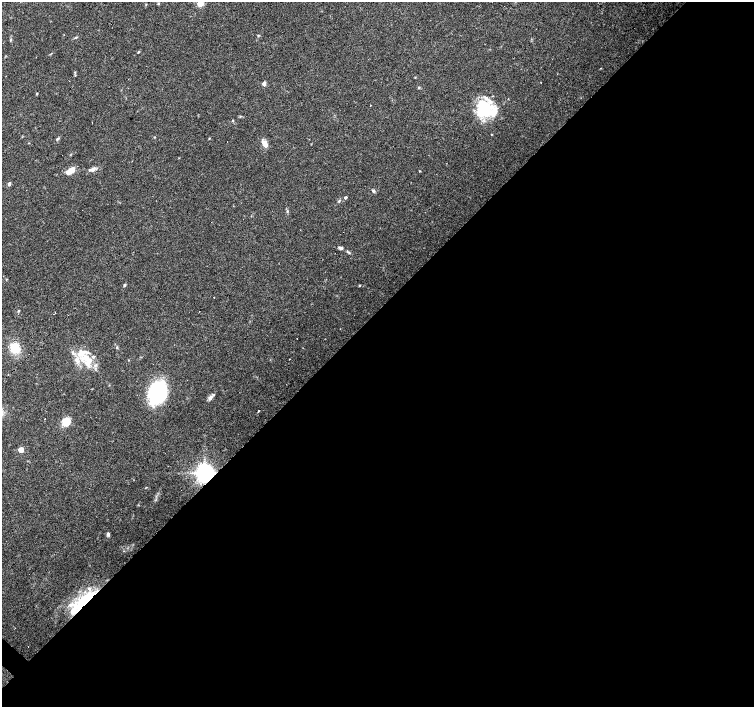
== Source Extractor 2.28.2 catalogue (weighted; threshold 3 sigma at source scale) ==
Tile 12 of 4 x 4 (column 4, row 3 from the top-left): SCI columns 4515-6018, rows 1568-2976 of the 6019 x 6019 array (HDU 1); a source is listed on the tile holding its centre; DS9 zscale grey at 2 x 2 block average (1 PNG px = mean of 2 x 2 image px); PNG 756 x 709 px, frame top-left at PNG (2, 2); no overlay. Shown black and unused: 56% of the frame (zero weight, under 3 of 4 exposures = <1% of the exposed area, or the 3 px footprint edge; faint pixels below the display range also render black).
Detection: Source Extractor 2.28.2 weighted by HDU 2 'WHT'; one run over the whole footprint, this tile lists its part. Background 0.0444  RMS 0.0047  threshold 0.021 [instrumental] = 3 sigma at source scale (4.5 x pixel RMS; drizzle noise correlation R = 1.50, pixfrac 1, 0.0396/0.0396 arcsec/px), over >= 5 px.
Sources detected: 52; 2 inside a brighter object's white glare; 3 cosmic-ray / hot-pixel residue — not listed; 8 inside a brighter listed object's ellipse — not listed separately; the other 39 listed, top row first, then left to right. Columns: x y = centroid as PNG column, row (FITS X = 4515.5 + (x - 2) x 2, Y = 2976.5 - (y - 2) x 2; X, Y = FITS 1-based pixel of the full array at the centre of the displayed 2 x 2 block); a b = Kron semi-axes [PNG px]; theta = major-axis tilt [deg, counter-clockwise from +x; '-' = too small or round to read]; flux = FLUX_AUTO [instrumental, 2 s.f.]
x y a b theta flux
200 3 3 3 - 32
158 4 3 2 - 0.87
258 35 3 2 - 0.72
75 37 4 3 - 1
11 40 4 3 - 0.96
138 52 3 2 - 0.8
264 83 4 4 - 3.3
419 87 4 2 - 0.84
37 93 3 2 - 0.72
371 105 2 2 - 0.82
485 110 27 15 -65 46
233 120 3 2 - 0.78
209 138 3 2 - 0.58
57 139 4 3 - 1.2
265 144 7 4 -63 9.4
93 169 6 4 31 4.2
70 171 11 5 37 9.9
420 171 3 2 - 0.62
9 183 5 4 - 1.6
373 191 4 4 - 1.6
345 197 4 3 - 1.7
339 201 4 3 - 1.1
287 211 3 2 - 0.89
341 248 6 3 -17 2.5
124 285 4 3 - 1.2
360 285 3 2 - 0.8
18 311 4 2 - 0.86
117 347 3 3 - 1
15 348 11 10 - 19
87 359 22 12 -30 26
290 359 2 2 - 0.85
158 392 22 17 71 90
210 398 9 4 54 3.7
258 411 2 2 - 3.4
66 422 8 8 - 15
21 450 3 3 - 16
205 473 5 5 - 880
108 534 5 4 - 1.9
84 601 38 11 44 53
Overlapping masked pixels (flux is a lower limit): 2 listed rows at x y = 205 473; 84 601
Isophote crosses this tile's border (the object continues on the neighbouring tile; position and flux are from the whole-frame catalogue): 1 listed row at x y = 200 3
Diffuse or blended objects may show on this block-average render without a row.